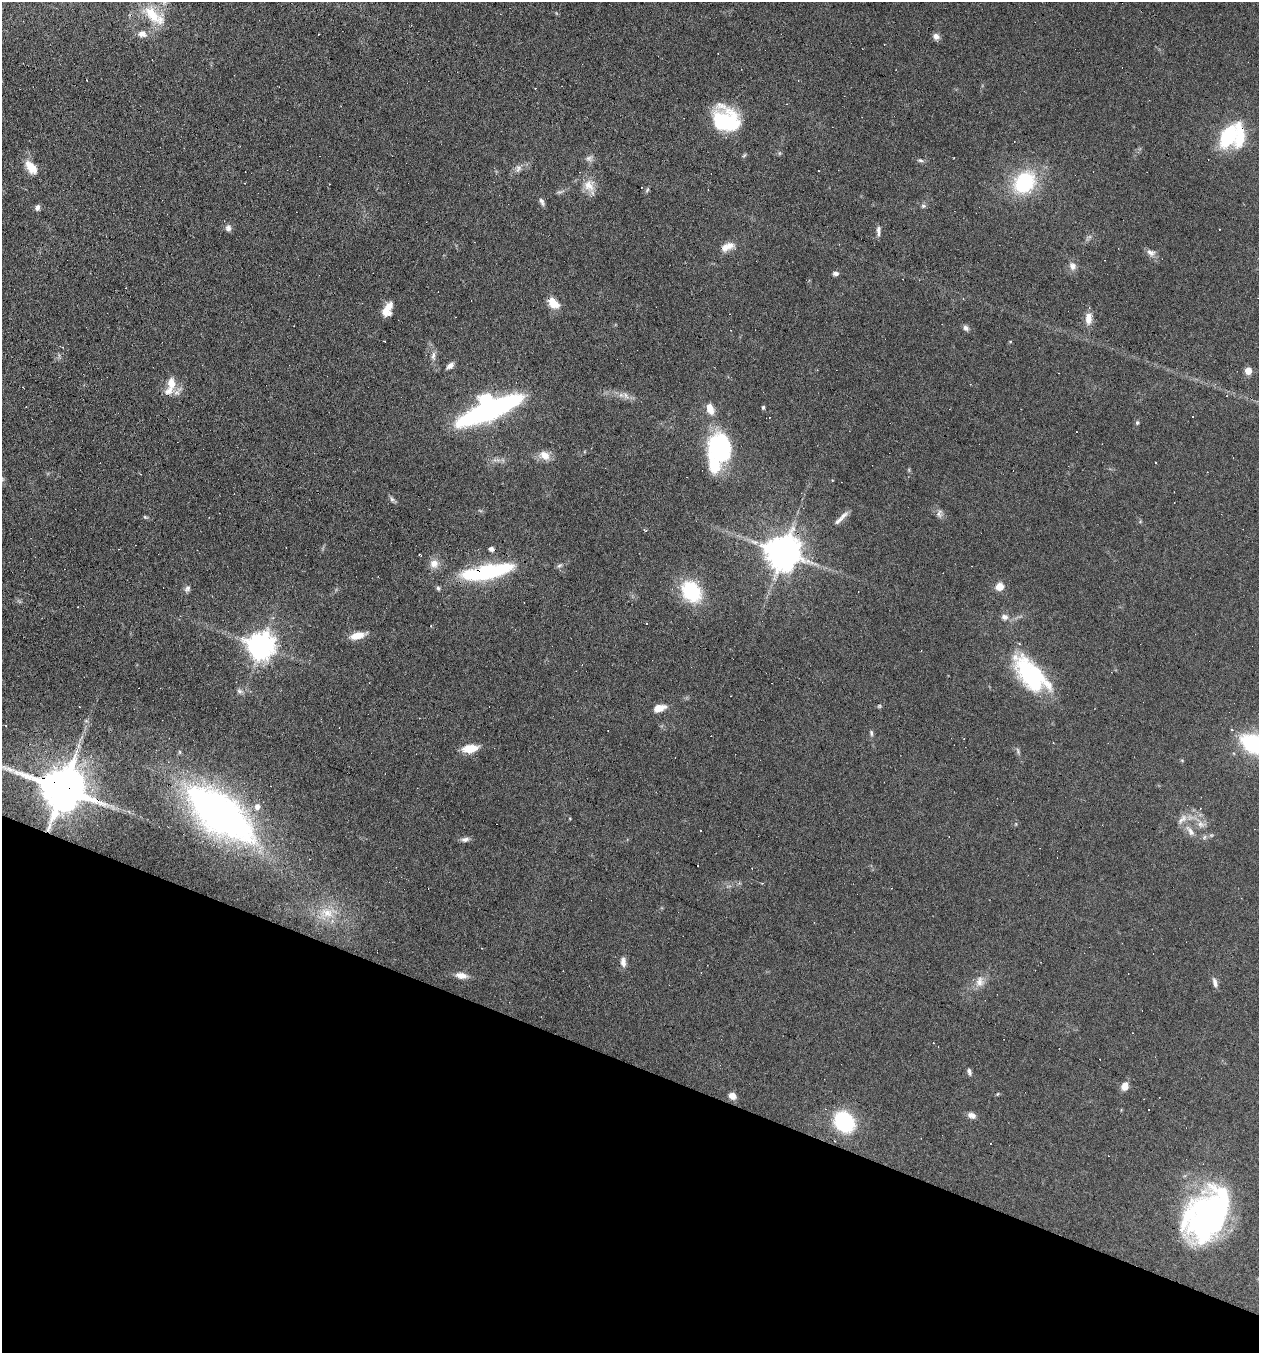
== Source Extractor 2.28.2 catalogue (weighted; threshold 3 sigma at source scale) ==
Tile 15 of 4 x 4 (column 3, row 4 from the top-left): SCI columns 2646-3902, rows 1-1351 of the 5421 x 5405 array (HDU 1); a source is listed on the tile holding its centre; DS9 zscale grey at full resolution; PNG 1261 x 1355 px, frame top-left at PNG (2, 2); no overlay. Shown black and unused: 21% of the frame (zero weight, under 5 of 9 exposures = <1% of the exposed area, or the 3 px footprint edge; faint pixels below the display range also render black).
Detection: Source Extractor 2.28.2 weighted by HDU 2 'WHT'; one run over the whole footprint, this tile lists its part. Background 0.0906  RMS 0.0047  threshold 0.0194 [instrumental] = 3 sigma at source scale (4.09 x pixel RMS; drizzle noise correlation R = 1.36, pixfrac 0.8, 0.05/0.05 arcsec/px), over >= 5 px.
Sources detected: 120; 2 inside a brighter object's white glare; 32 cosmic-ray / hot-pixel residue — not listed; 6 inside a brighter listed object's ellipse — not listed separately; the other 80 listed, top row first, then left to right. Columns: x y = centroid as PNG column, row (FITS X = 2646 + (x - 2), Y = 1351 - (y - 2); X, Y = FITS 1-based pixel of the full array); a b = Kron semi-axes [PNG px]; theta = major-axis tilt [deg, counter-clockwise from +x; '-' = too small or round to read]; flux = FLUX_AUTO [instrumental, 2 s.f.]
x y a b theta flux
154 15 36 14 -41 13
142 34 10 8 1 3
319 34 2 2 - 0.25
936 36 8 7 - 2.1
884 44 3 2 - 0.29
725 120 27 22 -31 34
1228 136 19 12 65 32
589 158 9 8 - 1.7
920 160 8 5 -8 0.86
31 167 18 9 -47 6.6
518 168 12 7 69 1.9
1024 182 22 18 50 35
589 186 20 13 -64 5.7
542 201 11 5 -67 1.4
923 206 6 6 - 0.85
37 207 8 5 73 1.4
228 228 9 8 - 1.6
878 231 13 5 -88 1.6
727 247 19 10 23 4.5
1151 252 12 8 -26 2.2
1072 266 11 9 -63 2.4
835 273 7 5 0 1.4
553 303 14 9 -46 6.3
385 312 14 9 -27 3.6
1088 318 15 8 87 4.2
966 328 8 6 -38 1.4
1010 341 5 3 - 0.36
433 356 12 6 85 1.9
450 365 9 6 41 2
1248 371 5 5 - 6.2
171 383 19 11 87 5.9
763 407 5 4 - 0.64
710 409 15 9 -73 4.5
492 410 65 16 22 91
1137 423 6 5 - 0.73
719 449 18 14 -72 78
545 455 13 10 -32 4.5
1156 463 2 2 - 0.35
714 464 22 13 -72 13
392 499 8 5 -60 1.1
939 514 12 6 87 1.5
145 517 6 4 -44 0.6
838 521 17 7 39 2.8
783 552 10 10 - 1100
419 555 4 2 - 0.37
434 564 12 11 - 3.9
486 572 62 14 11 47
1000 586 7 7 - 5.1
187 589 9 7 61 1.5
691 591 17 13 -52 34
1004 617 8 8 - 1.8
646 623 3 2 - 0.45
357 636 17 7 14 5.9
261 646 9 8 - 520
1030 677 54 25 -61 40
239 691 8 6 -16 1.2
879 706 6 4 -17 0.57
659 708 14 7 19 4.9
1232 729 4 3 - 0.68
871 733 8 4 -78 0.89
470 748 16 8 7 7.9
1182 760 5 3 - 0.43
63 789 13 12 - 2300
257 806 7 6 - 2.5
220 814 56 25 -38 260
1200 824 10 8 -64 2.6
1190 831 18 7 -55 3.3
465 839 11 6 14 1.6
327 913 17 12 -20 6.5
623 962 12 7 -84 2.5
461 975 15 8 -8 3.4
979 982 14 11 -89 3.8
1215 983 13 5 -73 1.9
969 1072 9 5 -78 1.2
1125 1086 8 7 - 4
997 1094 6 3 70 0.41
732 1096 7 6 - 3.5
972 1115 10 7 -21 2.2
844 1122 15 12 -49 56
1208 1215 53 36 55 120
Overlapping masked pixels (flux is a lower limit): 3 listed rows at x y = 783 552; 486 572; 63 789